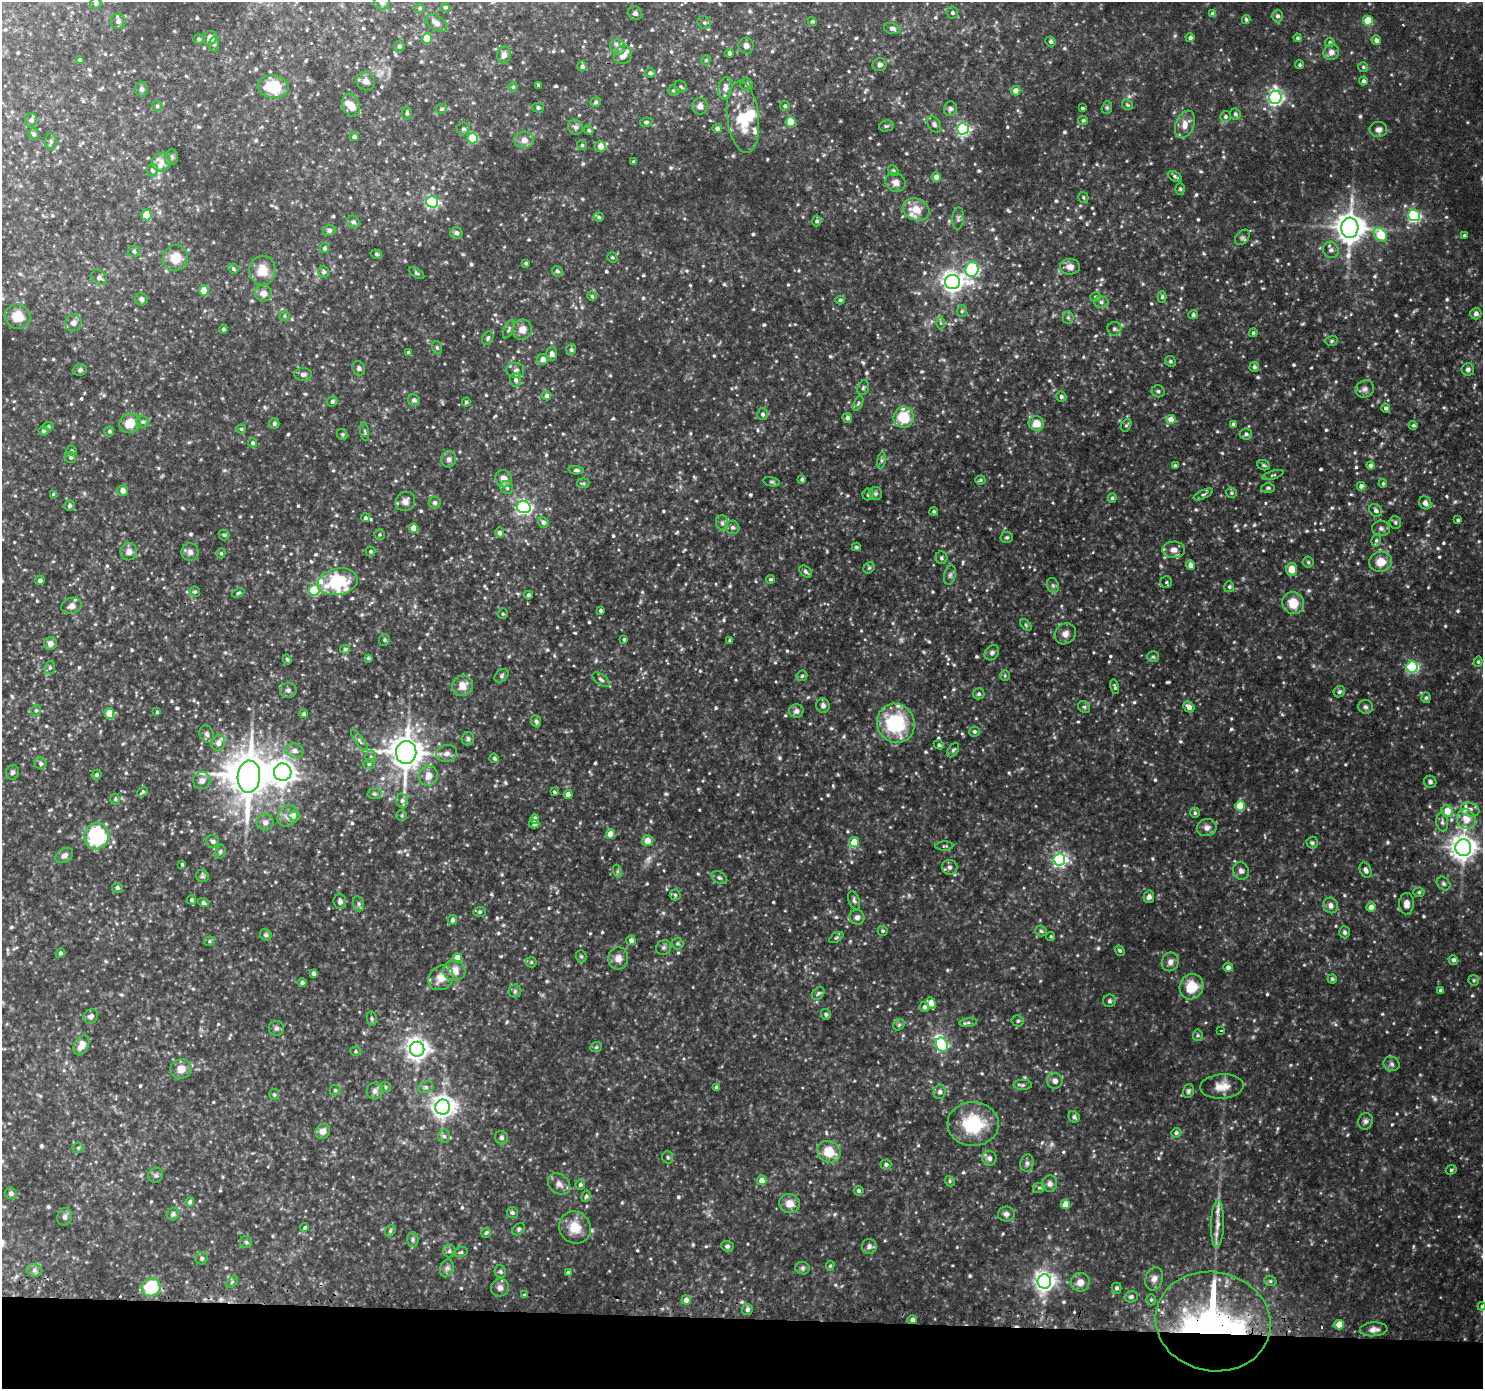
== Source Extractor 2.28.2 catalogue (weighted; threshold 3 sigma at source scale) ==
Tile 8 of 3 x 3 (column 2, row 3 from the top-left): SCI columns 1501-2981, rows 129-1515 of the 4481 x 4515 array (HDU 1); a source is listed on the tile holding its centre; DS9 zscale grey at full resolution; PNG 1485 x 1391 px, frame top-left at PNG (2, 2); each listed source drawn as its Kron ellipse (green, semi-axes under 4 px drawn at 4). Shown black and unused: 5% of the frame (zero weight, under 2 of 3 exposures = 3% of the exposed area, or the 3 px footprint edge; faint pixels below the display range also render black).
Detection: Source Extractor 2.28.2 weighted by HDU 2 'WHT'; one run over the whole footprint, this tile lists its part. Background 0.15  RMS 0.012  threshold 0.0561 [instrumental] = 3 sigma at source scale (4.5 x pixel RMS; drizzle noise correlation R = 1.50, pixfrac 1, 0.05/0.05 arcsec/px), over >= 5 px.
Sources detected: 947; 7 too faint to see at this stretch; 1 inside a brighter object's white glare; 1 long thin detection or spike segment (spike, bleed or trail) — neither listed nor drawn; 21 inside a brighter listed object's ellipse — not listed separately; of the other 917, all 500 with FLUX_AUTO >= 1.9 (the completeness limit of this list) listed and drawn (417 fainter detections not listed), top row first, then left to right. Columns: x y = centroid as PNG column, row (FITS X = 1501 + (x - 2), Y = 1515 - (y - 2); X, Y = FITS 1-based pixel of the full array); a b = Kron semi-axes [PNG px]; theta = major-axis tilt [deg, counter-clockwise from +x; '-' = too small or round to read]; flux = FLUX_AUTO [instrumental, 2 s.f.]
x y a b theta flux
382 2 8 7 - 4.1
96 3 6 5 - 2.6
445 7 5 4 - 2
420 8 5 4 - 2.1
635 13 7 6 - 4
952 13 6 6 - 3
1213 14 4 4 - 5.8
1277 16 6 5 - 3.6
1246 20 4 3 - 2
118 21 8 7 - 4
812 21 5 4 - 2.1
1368 21 5 5 - 37
436 23 12 7 -33 5.9
704 23 7 6 - 2.7
892 28 8 5 -13 4.5
210 38 7 6 - 8
1190 38 4 4 - 3.9
1297 38 4 4 - 2.2
199 39 6 5 - 2
427 39 5 5 - 38
1376 40 5 4 - 4.7
1051 41 5 5 - 3.1
1330 42 5 4 - 2.4
214 44 7 5 88 2.7
399 46 5 5 - 2.7
746 46 8 7 - 4.9
618 47 8 7 - 5.3
1331 52 8 7 - 7.4
729 53 4 4 - 3.4
504 55 8 7 - 6.2
623 55 9 8 - 9.2
80 60 4 3 - 2.5
706 60 5 4 - 1.9
880 65 7 6 - 3.5
1300 65 4 4 - 2
582 66 5 4 - 3.8
1363 67 5 5 - 2.2
650 73 5 5 - 3
366 81 9 9 - 6.8
1363 81 4 4 - 3.5
746 84 6 6 - 2.7
538 85 4 3 - 2
273 87 15 11 -6 46
513 87 5 4 - 2
681 87 6 5 - 2.5
725 88 11 7 78 6.4
141 89 7 6 - 3.8
673 90 5 5 - 1.9
1016 91 5 4 - 10
1275 97 6 6 - 370
596 102 5 4 - 2.3
351 105 12 8 -69 14
1127 105 6 5 - 2
157 106 5 5 - 2
700 106 8 7 - 6.1
785 106 5 4 - 2
538 108 5 5 - 3
1082 108 3 3 - 1.9
1107 108 6 5 - 2
441 109 6 4 29 2.2
950 109 7 6 - 3.9
407 113 6 4 83 2.7
1235 114 6 5 - 3.1
743 117 36 16 -83 54
1225 117 5 5 - 2.6
31 120 7 6 - 4.7
1083 120 5 4 - 2.6
646 122 6 4 8 2.8
791 122 5 5 - 35
934 124 9 6 -57 3.8
1185 124 14 9 69 13
886 126 7 5 13 2.4
575 127 8 7 - 4.3
717 128 4 4 - 4.3
463 129 6 6 - 2.8
963 129 6 6 - 230
1378 129 9 7 1 5.6
589 130 5 4 - 2.1
34 134 6 5 - 3.1
354 137 5 4 - 4.3
473 138 5 5 - 80
524 140 9 8 - 10
51 141 8 6 -90 3.3
582 145 5 5 - 2
600 146 5 5 - 10
171 157 8 6 75 3.7
161 162 10 9 - 9.8
633 162 3 3 - 2.1
152 170 6 5 - 4.4
893 171 6 4 -48 2
1175 176 7 4 -30 2.7
936 177 5 4 - 7.7
895 182 10 9 - 7.8
1180 189 6 5 - 2.1
1083 197 6 5 - 2.1
432 202 6 6 - 200
916 209 14 11 -23 18
147 215 5 5 - 43
1414 215 6 5 - 210
599 217 5 4 - 2.3
958 218 11 6 85 3.7
817 221 5 5 - 2.6
353 222 7 6 - 4.8
1350 228 10 8 87 1900
329 230 6 5 - 3.6
456 233 6 5 - 5.1
1380 235 7 5 -47 51
1464 235 4 4 - 2.1
1242 237 9 6 47 3.2
324 248 5 4 - 2.8
1331 250 8 7 - 5.6
134 251 6 5 - 3
376 254 6 4 -16 2
612 257 5 5 - 2.2
175 258 13 12 - 22
526 263 3 3 - 2.3
1070 267 10 8 -2 7.8
233 269 5 5 - 2.7
972 269 7 6 - 220
263 270 15 13 88 22
557 271 6 5 - 3.2
324 272 6 5 - 3.2
417 273 8 4 -32 2.1
99 278 8 6 -34 3.8
952 282 7 7 - 790
204 291 5 4 - 28
263 293 8 8 - 9.4
592 296 5 4 - 2.1
1095 297 5 4 - 2.1
1162 297 6 4 88 2.3
141 299 6 6 - 4.8
840 300 5 4 - 2.1
1101 302 7 5 0 3.5
962 311 6 5 - 2.1
1476 313 6 5 - 3.8
1193 315 5 4 - 2.8
18 316 13 12 - 24
284 316 5 5 - 2.1
1068 318 6 5 - 2.1
73 323 8 8 - 7
941 323 6 4 -90 1.9
223 329 4 4 - 2.6
509 329 10 4 66 2.8
1114 329 7 7 - 3.3
522 330 10 9 - 11
1253 333 4 4 - 2
488 338 7 5 63 2.9
1331 341 6 5 - 2.3
437 348 6 5 - 2.3
571 350 5 5 - 3.1
408 353 4 4 - 2.9
552 354 7 5 88 6
543 359 5 5 - 7.5
1170 361 5 5 - 2.4
1254 367 5 5 - 2.9
359 368 7 6 - 3.3
1468 369 6 6 - 4.1
80 370 7 6 - 3
515 370 9 7 0 4.9
303 374 8 6 1 4.4
516 380 6 5 - 3.7
863 388 8 5 71 2.6
1365 389 9 8 - 5.9
1158 391 6 6 - 2.8
546 395 5 4 - 4.4
1061 397 5 5 - 3.2
414 400 6 5 - 3.6
332 401 5 5 - 3.1
466 402 4 3 - 2.4
858 403 8 4 63 2.1
1386 408 4 4 - 3.5
763 414 6 5 - 3
904 417 10 10 - 35
847 418 5 5 - 4.6
1171 419 4 4 - 21
143 422 6 5 - 3.1
130 423 11 9 26 22
274 423 5 5 - 3.1
1036 423 7 7 - 17
1233 424 4 4 - 5.1
1126 425 7 5 58 2.4
1413 425 4 4 - 2.2
48 426 5 4 - 1.9
241 429 5 4 - 1.9
43 431 5 5 - 2.2
109 431 5 5 - 2.6
365 432 9 3 -81 2.2
342 434 6 5 - 2.2
1246 434 6 5 - 3.6
252 443 4 4 - 3
72 451 5 5 - 2.2
70 457 6 5 - 2.5
449 459 8 7 - 4.3
881 460 8 4 82 2.3
1264 465 6 5 - 2.1
1371 465 4 4 - 4
1175 466 3 3 - 2.1
576 470 7 4 -3 3.1
1273 475 11 3 18 1.9
503 479 9 8 - 11
802 479 4 3 - 2.9
980 480 5 4 - 2
772 482 8 4 -13 2.1
583 483 6 5 - 2.2
1383 483 4 4 - 2.2
1361 486 4 4 - 4.5
507 488 7 6 - 3.3
1268 488 7 5 0 2.3
123 491 5 5 - 7.6
1231 493 5 5 - 2
868 494 6 5 - 3.8
875 494 6 6 - 2.6
1203 494 10 4 25 2.7
54 495 4 3 - 4.7
1112 498 5 4 - 2.4
405 501 10 9 - 7.2
435 503 6 6 - 2.6
1425 503 7 6 - 5.9
70 505 5 5 - 3.3
524 507 7 6 - 330
1376 510 7 6 - 3.1
934 511 4 4 - 2.2
365 518 4 4 - 2.7
1458 520 3 3 - 2
543 522 5 5 - 4
1395 522 6 6 - 2.8
722 523 7 6 - 3.5
732 527 7 6 - 3.9
413 528 4 4 - 17
1381 528 9 7 -4 4.2
499 533 5 4 - 5.1
224 535 5 5 - 1.9
379 535 5 5 - 2.1
1007 537 6 5 - 2.2
1376 541 6 4 74 2.3
856 547 4 3 - 2.1
1174 550 11 8 2 8.7
371 551 5 5 - 2.2
129 552 9 8 - 7.7
190 552 9 8 - 5.5
221 553 5 4 - 2
941 558 6 6 - 2.7
1308 562 5 5 - 2.3
1381 562 11 10 - 17
1190 565 5 4 - 7.1
869 568 6 5 - 2
1292 569 6 5 - 17
806 572 7 5 -40 2.8
950 575 10 5 75 3.4
770 579 4 4 - 2.3
40 580 5 4 - 4.7
338 582 20 13 11 70
1166 582 6 6 - 2.3
1053 585 7 6 - 3.1
1229 587 5 5 - 2.5
314 590 5 5 - 83
195 592 5 5 - 2.3
238 593 7 4 23 2.4
528 595 4 3 - 2
1293 603 11 10 - 22
71 606 10 8 19 8.3
600 610 3 3 - 2.4
503 614 5 5 - 2
1026 625 7 4 -46 1.9
1065 634 11 10 - 7.8
624 639 3 3 - 1.9
384 640 6 5 - 2
730 641 4 4 - 3.3
50 643 6 6 - 6.5
345 649 5 4 - 2.3
992 653 8 6 49 4
1153 657 6 5 - 2.4
368 658 4 3 - 2.1
287 659 5 4 - 1.9
1478 662 5 4 - 2.1
1412 667 5 5 - 160
50 668 6 5 - 2.3
502 676 8 5 42 2.8
802 676 5 5 - 2.6
1005 676 5 5 - 1.9
601 679 10 5 -37 3.4
462 686 10 9 - 14
1115 687 7 3 -77 2.2
288 690 8 7 - 4.1
1339 692 6 5 - 2.6
979 694 6 5 - 2.6
1426 698 5 4 - 2
823 706 7 6 - 4.6
1084 707 6 5 - 2.5
1189 707 6 4 -41 7.7
1366 707 7 7 - 3.7
36 710 6 4 76 2.3
796 711 7 7 - 5
157 712 3 3 - 2
109 713 5 5 - 27
304 714 4 4 - 2.2
536 721 6 5 - 3.5
896 723 20 18 -59 93
974 732 5 5 - 2.6
207 734 9 7 -71 4.2
468 739 7 6 - 3.7
359 741 12 4 -53 3.3
218 743 8 6 69 7.1
939 745 5 4 - 2.3
953 750 8 5 56 2.9
294 751 9 7 -11 6.2
406 752 11 10 - 2400
447 753 10 8 12 6.8
371 757 6 5 - 2.5
494 758 5 4 - 2.7
41 763 6 5 - 3.4
369 764 6 5 - 2.4
12 772 7 6 - 2.9
283 772 8 8 - 1000
96 775 5 4 - 2.4
428 776 10 9 - 13
249 777 16 11 87 4300
202 780 9 8 - 8.3
1430 782 6 6 - 3.3
142 792 6 3 40 2.6
554 792 4 4 - 1.9
374 794 7 5 -3 2.7
568 794 4 4 - 11
115 799 5 4 - 2.2
402 800 7 5 89 3.4
1240 806 5 5 - 38
1470 809 9 6 -22 6.7
1447 811 6 5 - 20
1195 813 5 4 - 2.4
402 815 5 5 - 2.1
288 816 11 9 52 9.5
294 816 5 5 - 12
535 819 5 4 - 9.8
1466 819 10 9 - 16
265 822 8 8 - 5.8
1442 822 9 6 -84 4.5
534 824 5 4 - 3.8
1207 827 10 8 17 6.7
610 834 5 4 - 17
97 836 13 12 - 110
213 841 6 6 - 3
647 841 5 5 - 13
854 842 5 5 - 24
1312 843 6 5 - 2.5
944 846 9 4 1 2.1
1463 848 8 8 - 1300
220 852 7 5 74 2.5
64 855 9 6 33 5.9
1059 860 6 6 - 290
182 864 4 3 - 2.1
949 867 8 7 - 4.3
1366 870 8 5 -65 4.6
617 871 7 4 -73 2.2
1241 871 9 7 -65 5.5
202 876 6 6 - 2.2
719 878 8 5 -30 3.1
1443 884 7 6 - 2.9
117 888 5 4 - 3.3
1419 892 5 4 - 2.2
675 895 5 5 - 2.4
1149 897 6 5 - 4.1
191 900 5 4 - 2.7
854 900 9 5 -69 3.3
340 901 8 6 -84 4.6
203 903 6 4 -20 3.4
359 904 8 5 -73 3.1
1407 904 10 7 87 8.1
1330 905 8 7 - 6.1
1371 907 4 4 - 11
480 912 6 5 - 2.2
857 917 7 7 - 4.2
452 920 5 4 - 3.5
882 931 5 5 - 2.3
1041 931 5 5 - 2.2
1345 932 6 5 - 2.6
266 935 6 5 - 2.4
1051 936 4 4 - 1.9
836 937 8 4 32 2
631 940 5 5 - 5.7
209 941 6 4 23 2.1
677 943 6 6 - 2.6
664 947 8 7 - 3.4
1120 950 6 4 -49 2.1
60 953 5 4 - 3.7
581 956 6 5 - 2.2
457 958 5 4 - 20
618 958 11 10 - 9.9
1453 960 5 5 - 3.9
531 962 5 5 - 2
1170 962 9 8 - 6.1
1228 967 4 4 - 5.1
454 971 11 10 - 16
313 973 4 4 - 3.4
441 978 13 11 45 15
1332 979 4 4 - 1.9
1474 980 5 5 - 2.2
302 983 4 4 - 3
1191 987 13 11 61 29
1440 990 4 4 - 2.8
515 991 6 6 - 2.8
818 993 7 5 48 2.9
1109 1001 6 6 - 2.7
931 1003 6 4 -67 14
924 1007 5 5 - 4.3
826 1014 5 5 - 2.4
91 1016 8 6 45 4.8
372 1019 7 5 -83 2.2
1018 1021 6 5 - 2.7
968 1023 9 4 6 2.9
899 1025 6 5 - 2
276 1028 7 7 - 3.6
1221 1031 3 2 - 2.3
1198 1035 6 5 - 2.1
81 1045 11 7 60 11
942 1045 7 6 - 190
596 1047 6 4 22 2.2
417 1049 7 7 - 870
355 1051 5 4 - 1.9
1392 1064 8 7 - 3.6
181 1069 10 9 - 12
1055 1081 8 7 - 6.3
1023 1085 9 5 0 2.7
1222 1086 22 12 4 16
386 1087 5 5 - 2
426 1087 8 6 14 3.2
716 1087 4 4 - 3
335 1090 5 5 - 1.9
375 1091 8 8 - 5.6
1188 1091 7 5 72 2.9
940 1092 7 6 - 3.6
274 1095 5 5 - 2.4
443 1107 7 7 - 920
1074 1117 6 5 - 3.3
1365 1121 8 7 - 4.2
973 1124 26 22 -1 68
323 1131 8 7 - 8.2
1176 1133 5 5 - 2.6
444 1136 7 6 - 3.5
501 1138 7 6 - 3
78 1148 5 5 - 2
829 1152 12 10 -29 27
668 1157 6 5 - 2.4
989 1158 7 7 - 5.6
1027 1163 8 7 - 4.1
886 1164 5 5 - 3.2
1451 1170 5 4 - 2.1
156 1175 8 7 - 3.4
762 1180 5 4 - 13
950 1181 5 5 - 2
559 1184 12 9 -40 7.6
580 1184 5 5 - 3.2
1050 1184 8 7 - 4.6
1039 1188 6 5 - 2.3
859 1191 5 5 - 2.4
11 1193 6 6 - 3.6
586 1196 6 4 61 2.7
190 1202 4 4 - 5.8
789 1204 10 9 - 11
1065 1204 4 4 - 20
512 1212 5 5 - 2.7
173 1214 6 6 - 3.4
1006 1214 8 7 - 4.5
65 1217 9 7 75 4.6
1217 1224 24 6 88 12
305 1227 4 4 - 2.1
575 1228 16 15 - 23
518 1229 7 5 42 2.4
390 1231 6 4 48 1.9
486 1233 5 4 - 2.4
413 1239 7 5 -89 3.1
246 1242 6 6 - 2.3
727 1246 6 5 - 2.8
869 1246 7 7 - 3.7
449 1251 6 6 - 3.7
461 1252 7 5 15 2.3
202 1258 6 6 - 2.6
830 1266 5 4 - 2
447 1268 9 6 74 4.2
802 1268 7 6 - 3
34 1270 8 6 -13 3.6
500 1272 6 5 - 2.4
568 1272 4 3 - 2.1
1154 1279 12 8 73 7.2
1044 1281 7 7 - 690
1270 1281 6 5 - 2.3
232 1282 7 4 46 2.2
1080 1282 9 9 - 9.6
151 1287 9 9 - 54
500 1288 9 9 - 6.2
1117 1288 5 5 - 2.9
524 1295 4 3 - 2.1
1131 1297 7 5 10 3.1
686 1300 4 4 - 7.5
1151 1300 5 5 - 1.9
1482 1306 4 4 - 2
747 1310 5 5 - 3.9
912 1320 5 4 - 4.6
1213 1322 58 49 -11 470
1339 1325 5 4 - 21
1374 1329 14 7 3 6.9
Overlapping masked pixels (flux is a lower limit): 2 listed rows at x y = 151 1287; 1213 1322
Isophote crosses this tile's border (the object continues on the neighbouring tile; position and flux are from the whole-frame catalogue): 4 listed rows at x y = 382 2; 445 7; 1463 848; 1482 1306